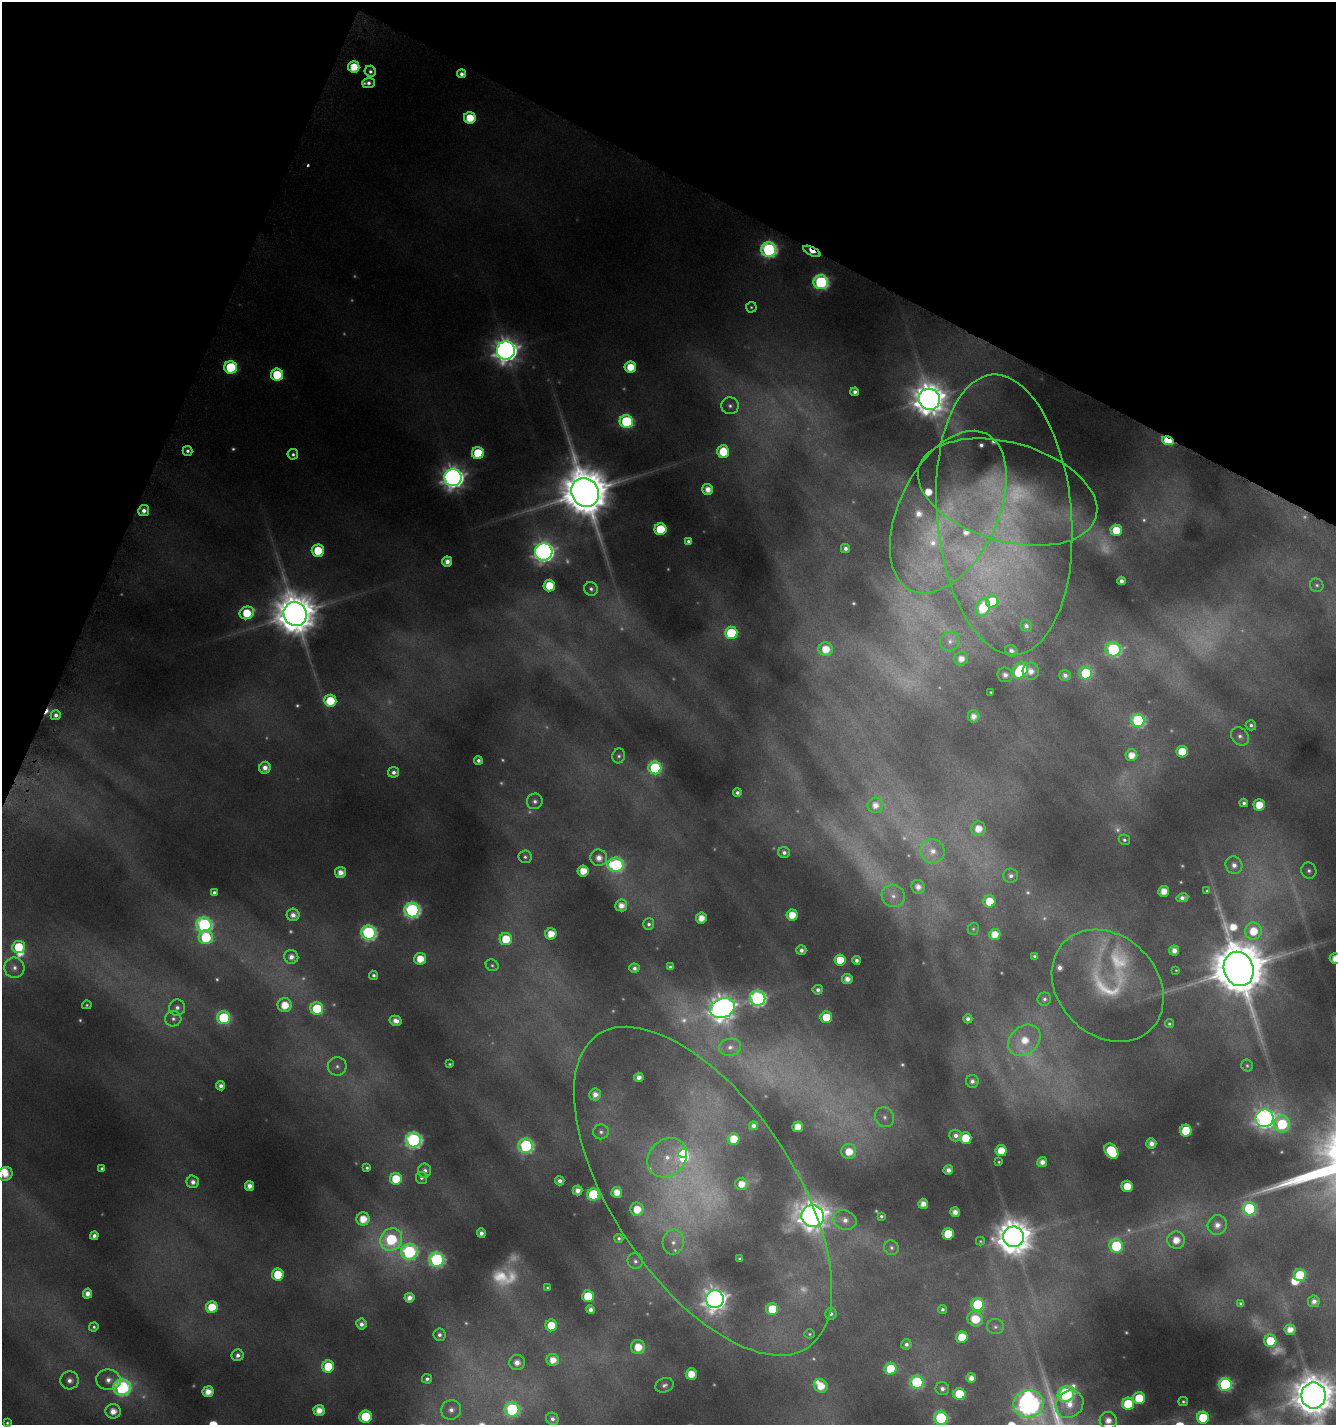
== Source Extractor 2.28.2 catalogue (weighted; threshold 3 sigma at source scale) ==
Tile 2 of 4 x 4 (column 2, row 1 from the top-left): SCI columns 1549-2882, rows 4298-5720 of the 5861 x 5722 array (HDU 1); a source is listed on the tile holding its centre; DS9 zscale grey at full resolution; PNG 1338 x 1427 px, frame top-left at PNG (2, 2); each listed source drawn as its Kron ellipse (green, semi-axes under 4 px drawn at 4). Shown black and unused: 21% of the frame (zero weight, under 4 of 8 exposures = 2% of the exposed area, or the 3 px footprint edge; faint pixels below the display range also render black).
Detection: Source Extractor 2.28.2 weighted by HDU 2 'WHT'; one run over the whole footprint, this tile lists its part. Background 0.0867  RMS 0.0095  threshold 0.0388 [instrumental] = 3 sigma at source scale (4.09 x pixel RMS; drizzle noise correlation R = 1.36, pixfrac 0.8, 0.0396/0.0396 arcsec/px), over >= 5 px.
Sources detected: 354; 67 too faint to see at this stretch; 2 inside a brighter object's white glare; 2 cosmic-ray / hot-pixel residue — neither listed nor drawn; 12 inside a brighter listed object's ellipse — not listed separately; the other 271 listed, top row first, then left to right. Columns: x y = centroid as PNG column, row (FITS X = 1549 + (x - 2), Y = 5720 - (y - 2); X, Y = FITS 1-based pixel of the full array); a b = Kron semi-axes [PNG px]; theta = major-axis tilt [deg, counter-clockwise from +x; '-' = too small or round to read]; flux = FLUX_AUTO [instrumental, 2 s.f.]
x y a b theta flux
354 67 5 5 - 25
370 71 6 5 - 3.6
461 74 4 4 - 4.7
368 83 6 5 - 4.3
470 118 6 5 - 28
769 250 7 7 - 260
812 251 9 4 -25 14
821 282 7 7 - 210
751 307 5 5 - 1.8
506 350 9 9 - 1000
231 367 6 6 - 79
630 367 6 5 - 24
277 375 6 6 - 45
855 392 4 4 - 3.9
929 399 11 10 - 2200
730 406 8 8 - 5.1
626 421 7 6 - 120
1168 441 6 4 -17 52
188 451 5 5 - 3.2
723 452 6 6 - 33
478 453 6 6 - 53
293 454 5 5 - 2.8
453 478 8 8 - 820
708 489 5 5 - 10
585 492 15 13 -55 6100
1008 492 92 49 -16 160
144 511 5 5 - 6.5
948 512 87 49 64 210
1004 515 140 67 -85 320
660 529 6 6 - 53
1116 530 5 5 - 30
688 541 4 4 - 2.8
845 548 4 4 - 4
318 551 6 6 - 31
544 552 8 8 - 630
447 561 5 5 - 8.7
1121 581 4 4 - 5
1317 585 7 6 - 2.5
549 586 6 5 - 31
591 589 7 6 - 3.4
992 601 6 6 - 32
983 608 9 7 72 32
247 613 7 6 - 34
295 614 12 11 - 3900
1026 626 6 5 - 3.7
731 633 6 6 - 65
950 641 10 9 - 6
826 649 7 7 - 18
1113 649 8 7 - 140
1011 651 6 5 - 5.1
961 659 7 6 - 11
1020 671 9 6 50 110
1031 671 8 8 - 9.2
1086 673 6 6 - 57
1005 675 7 7 - 6.7
1065 675 5 5 - 4.8
991 692 3 2 - 0.95
330 701 6 6 - 33
56 715 5 5 - 4.7
973 716 6 6 - 8.9
1138 720 7 6 - 150
1251 725 5 5 - 2.8
1240 736 10 8 -47 5.1
1182 752 6 6 - 30
1131 755 6 6 - 14
619 756 7 6 - 2.8
478 760 4 4 - 3.6
265 768 6 5 - 7.9
655 768 6 6 - 110
393 772 5 5 - 4.9
737 793 4 4 - 2.9
535 801 8 7 - 4.5
1244 803 4 4 - 2.7
875 805 8 7 - 9.6
1259 805 6 5 - 23
978 829 7 7 - 15
1124 840 6 5 - 2.2
932 851 12 12 - 14
784 852 6 5 - 4
525 857 6 6 - 2.7
599 858 8 8 - 10
616 865 7 7 - 150
1234 865 9 8 - 7.4
583 871 5 5 - 18
1309 871 8 7 - 4.2
340 872 5 5 - 10
1011 876 7 7 - 4.4
918 887 7 6 - 7.6
1164 891 5 5 - 14
1207 891 3 3 - 1.2
214 892 4 3 - 2.3
893 896 12 11 - 9.5
1182 898 6 4 10 5.3
989 901 6 6 - 24
621 905 6 6 - 10
412 910 7 7 - 260
293 915 6 6 - 7.1
792 915 5 5 - 20
701 918 5 5 - 14
649 924 6 5 - 2.9
204 925 7 7 - 200
973 929 6 5 - 1.7
1253 931 8 8 - 25
368 933 7 7 - 230
551 934 6 5 - 19
995 934 5 5 - 16
206 937 7 7 - 69
506 939 6 6 - 33
19 947 6 6 - 43
801 950 5 5 - 4.6
1174 951 5 5 - 8.4
1035 956 4 3 - 2.3
291 957 7 7 - 7.4
420 959 6 6 - 20
1335 959 5 5 - 13
840 960 6 6 - 28
856 960 4 4 - 3.9
492 965 7 5 -27 2
670 967 4 4 - 2.5
14 968 10 10 - 7.9
634 968 5 4 - 3.8
1239 969 17 14 -68 7300
1176 970 4 4 - 0.99
374 975 4 4 - 2.7
847 979 5 5 - 8.7
1108 986 62 49 -45 86
818 990 5 5 - 4
757 998 8 7 - 310
1044 999 7 6 - 3.2
87 1005 5 4 - 1.5
285 1005 7 7 - 21
177 1008 8 8 - 5.3
722 1008 13 9 19 1300
317 1009 6 6 - 59
826 1017 6 6 - 32
224 1018 6 6 - 88
173 1019 8 7 - 4.4
968 1019 4 4 - 4.3
396 1021 6 5 - 7.8
1169 1024 5 4 - 1.8
1024 1040 18 13 42 29
730 1047 11 8 11 7.6
450 1064 3 3 - 1.2
1247 1065 6 5 - 1.9
337 1066 9 9 - 5.7
639 1077 5 4 - 6.7
972 1081 6 6 - 5.1
221 1086 4 4 - 5.1
595 1094 6 6 - 8.2
884 1117 10 9 - 6.6
1264 1118 9 9 - 480
1282 1124 8 8 - 69
754 1126 4 4 - 4.7
798 1127 5 5 - 16
1186 1131 6 6 - 45
601 1132 8 7 - 3.4
956 1135 6 6 - 6.3
966 1138 6 6 - 31
734 1139 6 6 - 26
413 1140 7 7 - 300
1151 1143 5 5 - 8.3
526 1146 7 7 - 170
1001 1151 5 5 - 21
1111 1151 8 6 -54 76
849 1152 7 7 - 19
683 1153 4 3 - 38
667 1158 21 18 44 30
999 1162 3 3 - 1
1042 1162 5 5 - 8.3
367 1168 4 3 - 2.1
102 1169 4 4 - 2.5
948 1170 5 5 - 6.8
425 1171 7 6 - 5.1
5 1174 7 6 - 13
422 1178 6 5 - 2.7
396 1179 6 6 - 37
560 1181 5 4 - 5.4
193 1182 6 6 - 6
741 1184 6 6 - 14
250 1186 5 4 - 7.9
1127 1186 5 5 - 22
577 1190 5 5 - 7.7
703 1191 188 90 -56 400
617 1192 5 5 - 14
593 1194 6 6 - 97
923 1204 5 5 - 10
637 1209 7 6 - 20
1249 1209 7 6 - 110
955 1212 5 5 - 8.7
813 1216 11 10 - 1400
881 1216 4 3 - 2.1
363 1219 6 6 - 19
845 1220 12 9 -22 8.9
1217 1225 10 9 - 11
481 1233 5 4 - 5.4
948 1234 6 5 - 44
94 1236 4 4 - 3.4
1014 1237 10 10 - 2600
619 1238 4 4 - 2.3
391 1239 12 10 52 99
1176 1240 9 8 - 17
980 1241 4 3 - 1.1
673 1242 13 10 78 11
1116 1246 7 6 - 74
891 1248 7 7 - 3.2
409 1252 8 8 - 200
739 1259 3 3 - 1.5
437 1260 7 7 - 200
635 1261 8 7 - 3.8
278 1274 6 6 - 35
1300 1275 6 6 - 52
547 1288 3 3 - 1.1
87 1294 5 4 - 7
588 1296 6 6 - 38
409 1298 5 5 - 8.1
715 1299 9 9 - 970
1314 1301 6 6 - 6.8
978 1304 6 6 - 75
1241 1304 4 4 - 2.9
212 1307 6 6 - 29
772 1309 6 6 - 35
942 1309 4 4 - 3
590 1310 4 4 - 5
831 1314 6 6 - 3.4
975 1319 8 7 - 29
361 1324 5 5 - 5.8
551 1325 6 5 - 24
94 1327 5 4 - 2.1
995 1327 8 7 - 3.9
1290 1330 5 5 - 12
810 1334 5 4 - 1.6
439 1335 6 6 - 4
962 1337 6 5 - 30
1270 1341 6 6 - 34
906 1344 5 5 - 3.7
638 1347 7 7 - 19
238 1355 6 6 - 4.9
553 1360 6 6 - 13
517 1362 8 7 - 8.9
328 1366 6 6 - 36
891 1369 6 6 - 44
691 1374 5 5 - 18
971 1378 5 5 - 9.2
427 1379 5 5 - 3.3
70 1380 9 9 - 7.8
108 1380 12 10 -7 11
917 1382 6 6 - 120
1225 1384 6 6 - 170
664 1385 9 7 20 4.1
821 1386 7 6 - 19
122 1387 8 8 - 240
942 1389 7 6 - 5.1
208 1392 5 5 - 13
959 1394 6 6 - 50
1066 1394 9 7 42 200
1314 1396 13 12 - 3600
1139 1398 6 6 - 38
1183 1402 5 4 - 1.9
1028 1404 15 13 9 710
1069 1404 15 13 46 20
1128 1404 6 6 - 46
512 1409 7 7 - 150
319 1410 5 5 - 13
451 1410 10 9 - 8.5
113 1411 7 7 - 13
366 1417 6 6 - 68
941 1418 7 6 - 130
1203 1418 6 6 - 54
552 1419 6 6 - 4.5
1108 1420 8 8 - 11
7 1423 4 3 - 1.5
Overlapping masked pixels (flux is a lower limit): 2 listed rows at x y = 812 251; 1168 441
Isophote crosses this tile's border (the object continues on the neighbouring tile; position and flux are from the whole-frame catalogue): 4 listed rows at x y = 1335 959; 5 1174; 1314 1396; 941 1418